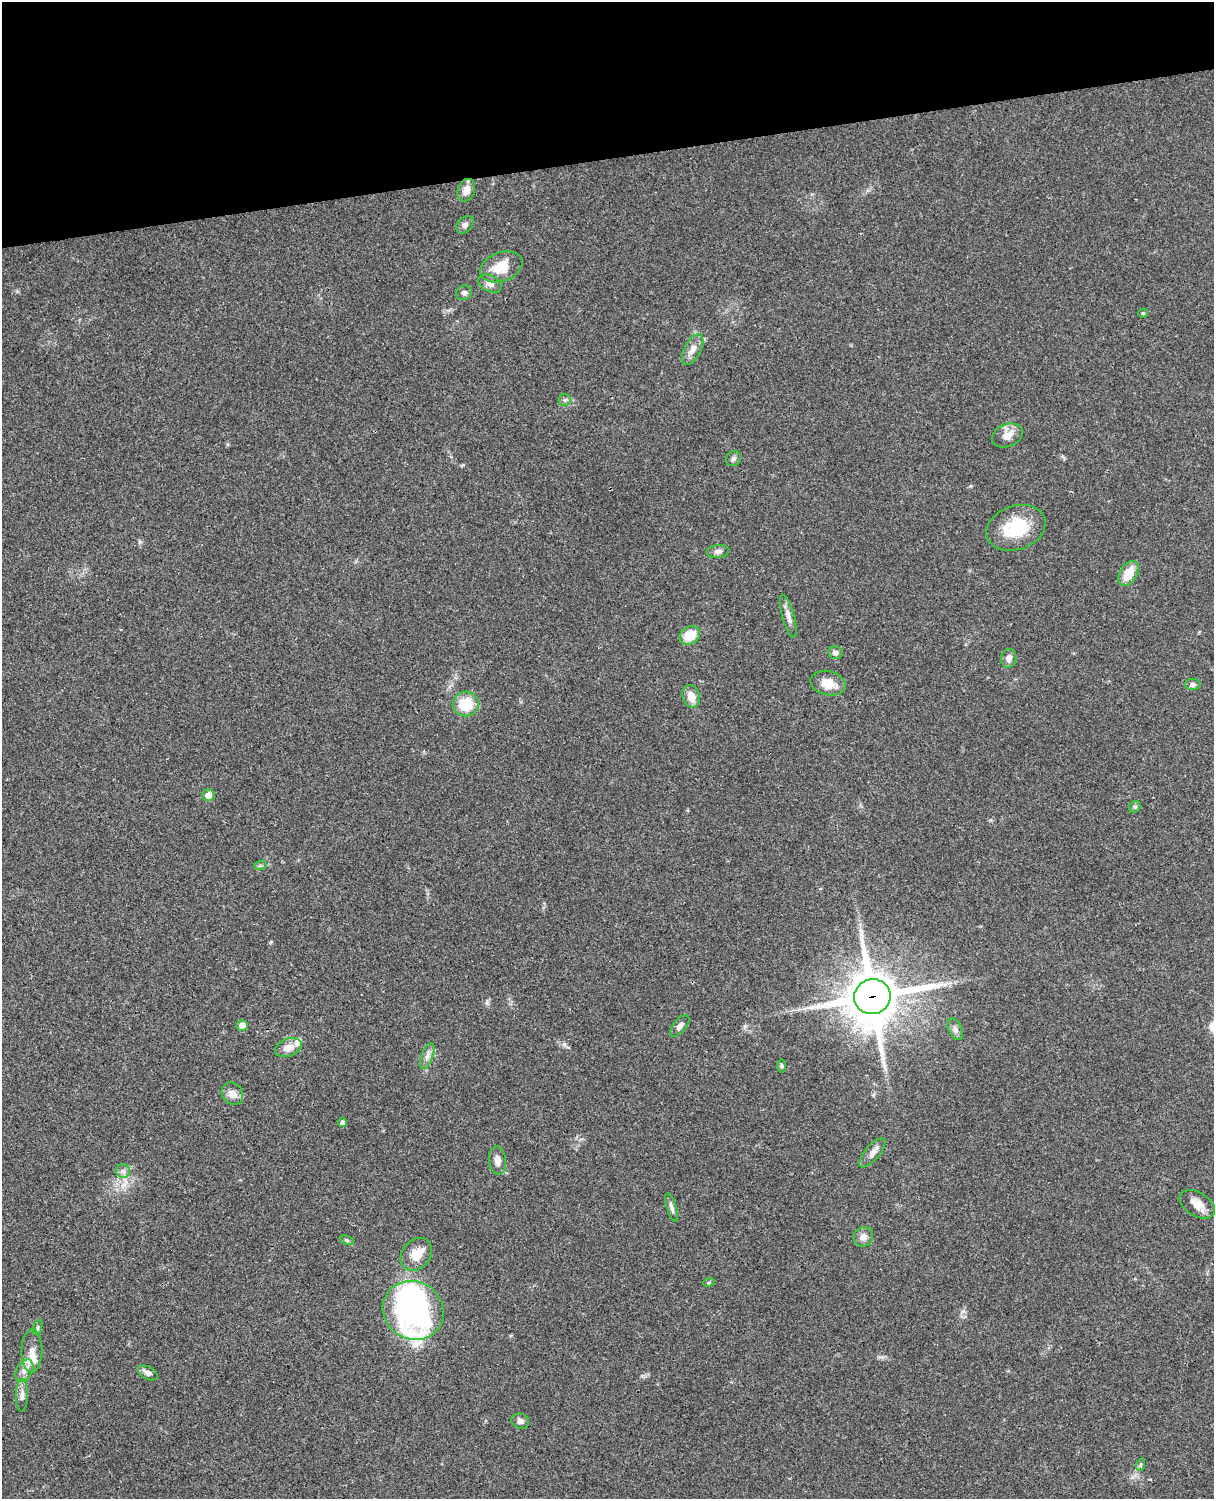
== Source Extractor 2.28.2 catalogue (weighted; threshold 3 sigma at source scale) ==
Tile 3 of 4 x 3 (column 3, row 1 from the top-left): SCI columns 2546-3757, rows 3267-4763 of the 5089 x 4925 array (HDU 1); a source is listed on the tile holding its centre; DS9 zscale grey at full resolution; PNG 1216 x 1501 px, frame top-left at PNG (2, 2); each listed source drawn as its Kron ellipse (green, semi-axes under 4 px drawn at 4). Shown black and unused: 10% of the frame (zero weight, under 3 of 4 exposures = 6% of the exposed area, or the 3 px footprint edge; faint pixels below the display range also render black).
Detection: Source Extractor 2.28.2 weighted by HDU 2 'WHT'; one run over the whole footprint, this tile lists its part. Background 0.0807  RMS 0.0059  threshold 0.0267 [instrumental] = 3 sigma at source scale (4.5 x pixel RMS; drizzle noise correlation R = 1.50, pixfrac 1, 0.05/0.05 arcsec/px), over >= 5 px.
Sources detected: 54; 4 inside a brighter listed object's ellipse — not listed separately; the other 50 listed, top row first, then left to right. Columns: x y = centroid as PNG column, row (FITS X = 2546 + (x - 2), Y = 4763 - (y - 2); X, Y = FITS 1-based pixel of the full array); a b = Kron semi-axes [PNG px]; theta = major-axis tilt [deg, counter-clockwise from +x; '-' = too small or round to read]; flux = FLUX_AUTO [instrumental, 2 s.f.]
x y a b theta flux
466 190 11 8 71 5.3
465 225 10 7 44 2.2
501 267 22 14 20 15
490 284 13 8 -26 3.4
464 293 8 7 - 1.8
1143 313 5 4 - 0.67
693 349 17 8 63 4.7
565 400 6 6 - 1.3
1007 435 16 11 21 5.7
733 459 8 7 - 1.5
1016 528 30 22 20 26
718 551 11 6 7 2.2
1129 573 13 8 60 10
788 616 22 6 -74 3.9
690 635 11 8 32 13
835 653 7 6 - 2.2
1009 658 9 7 81 3.1
828 683 18 12 -14 9.4
1193 684 7 6 - 1.9
691 696 11 8 -73 6.4
466 704 13 12 - 17
208 795 6 6 - 4.1
1135 807 6 5 - 1.1
260 866 6 4 20 0.82
872 997 18 17 - 2900
242 1025 5 5 - 5.1
680 1026 13 6 50 2.9
955 1029 12 6 -66 2.2
288 1047 14 8 19 5.8
427 1056 13 5 69 2.9
782 1066 7 4 -89 0.78
232 1094 12 10 -54 4.5
342 1122 5 4 - 1.8
872 1153 18 7 49 3.8
498 1160 14 8 -82 4
123 1171 7 7 - 2
1197 1204 19 12 -31 6.5
672 1207 15 4 -72 2.1
863 1237 10 9 - 3.8
347 1240 8 4 -23 0.95
416 1254 18 14 51 8.1
709 1282 6 3 19 0.61
413 1310 31 28 -35 110
38 1327 8 3 71 0.93
32 1351 22 10 89 6.9
24 1371 12 7 60 4.1
148 1373 11 6 -27 2.9
22 1395 16 6 88 3.1
520 1421 9 7 -23 2.5
1140 1465 6 4 71 0.9
Overlapping masked pixels (flux is a lower limit): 1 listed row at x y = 872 997
Unlisted compact peaks at least as high as the median listed source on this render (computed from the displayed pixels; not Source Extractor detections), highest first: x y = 564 1044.